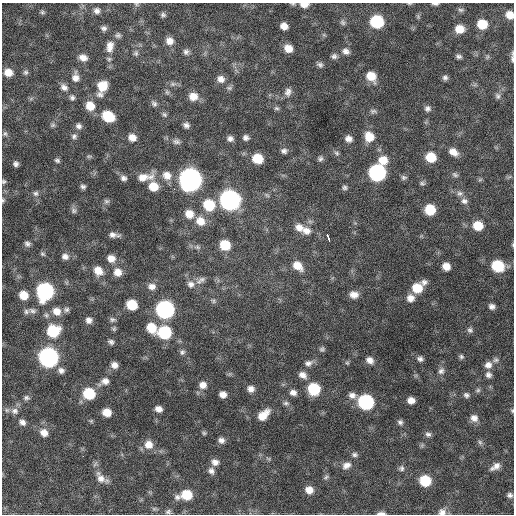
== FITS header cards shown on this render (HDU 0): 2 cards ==
NAXIS1  =                  512 / Axis length
NAXIS2  =                  512 / Axis length

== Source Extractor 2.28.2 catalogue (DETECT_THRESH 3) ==
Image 512 x 512 px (HDU 0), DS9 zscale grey, 1 PNG px = 1 image px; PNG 516 x 516 px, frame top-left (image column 1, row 512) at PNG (2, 3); no overlay
Background 700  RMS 21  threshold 63.5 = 3 sigma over >= 5 px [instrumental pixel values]
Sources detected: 202; all 202 listed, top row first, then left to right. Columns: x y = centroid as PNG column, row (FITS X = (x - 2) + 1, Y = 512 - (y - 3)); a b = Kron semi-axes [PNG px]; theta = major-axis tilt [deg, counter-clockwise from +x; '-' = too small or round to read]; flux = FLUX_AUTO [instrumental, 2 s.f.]
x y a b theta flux
136 4 6 5 - 2.0e+03
304 4 9 5 -1 1.2e+04
409 4 5 3 - 1.4e+03
435 4 6 2 -3 3.1e+03
460 10 7 5 -2 2.8e+03
97 11 7 7 - 5.4e+03
42 12 7 5 -14 2.6e+03
163 15 6 5 - 3.1e+03
510 15 7 6 - 1.4e+04
343 22 8 6 -58 3.7e+03
377 22 9 8 - 9.6e+04
482 24 8 7 - 2.9e+04
284 26 7 6 - 1.1e+04
104 28 7 5 -15 4.0e+03
459 29 8 7 - 1.8e+04
118 35 7 7 - 3.3e+03
324 35 6 4 -18 1.9e+03
169 41 8 8 - 1.1e+04
110 46 15 10 82 1.3e+04
288 48 8 7 - 1.5e+04
346 51 10 8 -26 7.2e+03
186 52 7 7 - 4.3e+03
136 53 7 6 - 3.1e+03
334 56 7 6 - 4.4e+03
459 56 6 5 - 3.5e+03
83 57 9 6 -20 9.6e+03
487 57 6 4 71 2.0e+03
512 59 12 4 -87 3.7e+03
320 65 8 6 -32 4.0e+03
8 72 9 8 - 1.6e+04
26 72 7 6 - 3.6e+03
371 76 10 9 - 2.4e+04
75 77 11 8 -90 9.3e+03
445 78 6 6 - 3.9e+03
221 79 9 9 - 8.9e+03
173 84 9 6 7 4.4e+03
102 86 9 9 - 2.7e+04
64 87 11 8 -41 7.6e+03
229 88 9 6 9 3.3e+03
167 92 7 5 -45 2.8e+03
288 92 11 8 73 7.2e+03
100 94 9 8 - 5.1e+03
193 96 10 9 - 1.5e+04
497 96 8 7 - 4.1e+03
72 97 7 7 - 3.7e+03
154 104 9 7 -44 4.1e+03
90 106 9 9 - 2.1e+04
276 108 8 5 -15 3.0e+03
427 108 8 7 - 4.9e+03
373 111 9 6 -6 3.6e+03
164 114 7 6 - 3.1e+03
108 116 10 8 -29 5.1e+04
53 125 8 6 15 2.9e+03
186 125 7 6 - 5.2e+03
79 126 7 7 - 5.2e+03
5 134 7 6 - 3.3e+03
74 136 8 7 - 4.2e+03
132 137 8 7 - 1.1e+04
369 137 11 10 - 2.2e+04
246 138 6 6 - 4.9e+03
230 139 8 7 - 5.6e+03
349 139 8 7 - 7.9e+03
176 142 10 7 -17 5.1e+03
284 151 8 7 - 4.7e+03
453 152 11 8 -34 1.2e+04
337 153 8 5 -41 3.4e+03
89 156 8 4 8 2.3e+03
431 157 9 8 - 3.3e+04
257 159 9 8 - 3.2e+04
320 159 8 6 51 3.8e+03
57 160 7 5 -24 3.1e+03
383 160 11 10 - 2.0e+04
16 164 5 5 - 4.3e+03
377 173 10 9 - 3.2e+05
167 175 12 10 -36 1.5e+04
455 175 9 6 -33 3.6e+03
145 177 24 10 9 2.1e+04
404 177 8 6 -1 3.5e+03
123 178 8 7 - 5.1e+03
480 179 7 4 20 2.0e+03
190 180 10 10 - 1.2e+06
4 181 6 6 - 2.5e+03
422 183 7 5 -12 3.2e+03
83 186 6 5 - 3.6e+03
153 186 9 8 - 2.2e+04
344 187 7 6 - 3.6e+03
174 189 3 2 - 2.4e+03
36 193 8 7 - 4.2e+03
460 193 9 7 4 5.3e+03
3 200 6 5 - 2.0e+03
230 200 10 10 - 6.8e+05
106 201 8 7 - 3.3e+03
464 201 9 8 - 6.0e+03
209 205 10 10 - 4.8e+04
430 210 8 8 - 4.2e+04
74 211 9 7 -47 4.0e+03
189 214 10 9 - 1.6e+04
200 221 11 10 - 1.8e+04
478 226 9 8 - 2.8e+04
299 228 13 10 -29 1.3e+04
307 231 11 10 - 1.2e+04
113 235 11 5 -7 6.7e+03
328 238 8 3 -70 2.1e+04
27 244 7 6 - 4.3e+03
225 245 9 8 - 3.8e+04
198 247 7 5 -21 3.4e+03
42 254 7 4 -40 2.3e+03
65 256 9 7 -22 6.9e+03
111 258 10 9 - 1.2e+04
298 266 13 9 -41 1.8e+04
446 266 7 6 - 1.3e+04
498 266 9 8 - 6.2e+04
98 271 11 9 -47 1.6e+04
117 272 10 9 - 1.4e+04
202 279 9 8 - 5.6e+03
424 282 9 7 13 5.6e+03
191 284 11 10 - 9.5e+03
152 286 10 8 -6 9.4e+03
417 288 10 9 - 3.1e+04
45 291 10 9 - 3.2e+05
24 295 8 7 - 2.0e+04
354 295 11 8 -4 1.1e+04
410 298 9 9 - 9.9e+03
213 301 6 5 - 2.7e+03
132 305 8 7 - 4.1e+04
492 306 7 6 - 5.8e+03
66 310 8 6 1 3.9e+03
165 310 10 9 - 4.3e+05
32 311 10 7 -14 4.8e+03
57 311 10 9 - 1.3e+04
26 312 7 7 - 3.4e+03
46 315 7 7 - 3.5e+03
112 319 9 6 -4 3.5e+03
89 320 7 7 - 6.5e+03
151 328 11 9 -54 2.7e+04
114 329 6 6 - 2.4e+03
470 330 7 7 - 3.8e+03
53 331 10 10 - 5.8e+04
164 332 9 9 - 1.0e+05
111 342 6 5 - 4.0e+03
322 349 7 6 - 3.2e+03
182 352 7 7 - 3.9e+03
461 356 6 5 - 2.9e+03
48 357 10 9 - 5.7e+05
420 359 7 6 - 4.4e+03
370 360 9 7 -38 8.7e+03
496 360 8 7 - 4.1e+03
308 363 11 8 18 6.7e+03
347 363 6 5 - 2.1e+03
114 365 7 6 - 8.4e+03
488 365 9 9 - 8.5e+03
61 370 9 7 -31 5.9e+03
441 371 10 8 52 5.5e+03
303 375 10 7 -27 8.7e+03
488 375 8 7 - 5.4e+03
105 381 9 8 - 7.8e+03
203 385 9 9 - 1.1e+04
251 389 8 7 - 8.2e+03
314 389 9 8 - 7.1e+04
478 390 6 6 - 2.6e+03
293 393 8 7 - 6.9e+03
89 394 9 8 - 5.6e+04
223 394 7 6 - 9.5e+03
352 395 10 8 -11 7.4e+03
466 395 7 6 - 3.8e+03
26 398 8 6 -11 3.5e+03
411 400 6 6 - 1.0e+04
366 402 9 9 - 2.0e+05
286 403 8 5 0 3.3e+03
158 409 7 5 -18 7.7e+03
15 411 11 9 -20 8.0e+03
512 411 6 4 -71 1.8e+03
107 412 7 6 - 1.9e+04
263 415 14 8 43 2.0e+04
474 418 9 8 - 8.7e+03
22 422 8 6 -26 6.1e+03
400 422 7 6 - 3.7e+03
44 433 9 8 - 1.2e+04
204 433 5 5 - 2.2e+03
428 434 8 6 -12 4.1e+03
221 440 7 7 - 6.2e+03
480 442 7 5 -46 3.0e+03
149 445 11 10 - 1.5e+04
354 455 8 6 -11 3.8e+03
83 456 2 2 - 5.3e+03
268 459 7 4 -44 2.1e+03
215 462 9 7 -28 7.6e+03
346 465 12 9 20 9.2e+03
495 466 12 6 33 8.6e+03
401 468 8 7 - 4.0e+03
211 471 9 7 -66 6.0e+03
326 477 8 5 37 2.6e+03
101 478 14 10 -33 1.1e+04
425 481 8 8 - 5.3e+04
309 490 8 8 - 1.2e+04
187 495 9 8 - 3.6e+04
510 495 6 5 - 3.8e+03
177 497 9 8 - 5.4e+03
154 509 7 4 0 2.2e+03
168 512 8 6 8 3.6e+03
442 512 10 8 5 7.1e+03
381 513 10 4 2 4.9e+03
At the frame edge (FLAGS 8, measured only in part): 12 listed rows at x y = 136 4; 304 4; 409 4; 435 4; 510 15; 512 59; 4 181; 3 200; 498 266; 512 411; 442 512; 381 513